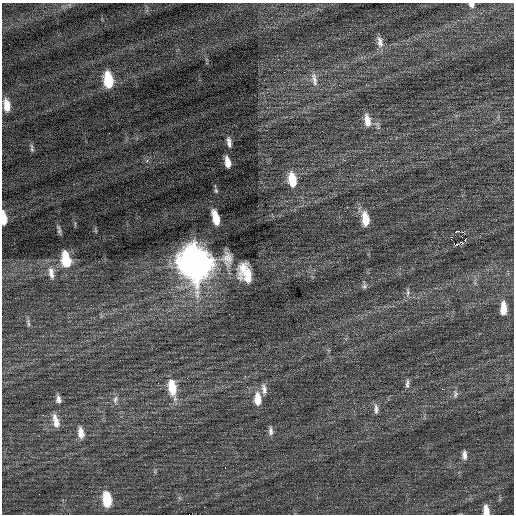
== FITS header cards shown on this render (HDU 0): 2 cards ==
NAXIS1  =                  512 / Axis length
NAXIS2  =                  512 / Axis length

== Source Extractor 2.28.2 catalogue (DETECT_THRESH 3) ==
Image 512 x 512 px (HDU 0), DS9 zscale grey, 1 PNG px = 1 image px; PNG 516 x 516 px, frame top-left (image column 1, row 512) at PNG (2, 3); no overlay
Background 0.151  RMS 0.74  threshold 2.22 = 3 sigma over >= 5 px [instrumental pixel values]
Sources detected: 49; all 49 listed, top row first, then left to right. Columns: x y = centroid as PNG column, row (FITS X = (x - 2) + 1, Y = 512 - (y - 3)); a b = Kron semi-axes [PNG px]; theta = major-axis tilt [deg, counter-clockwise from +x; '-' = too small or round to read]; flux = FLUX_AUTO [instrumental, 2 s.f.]
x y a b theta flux
471 5 6 5 - 180
380 42 17 8 -78 360
314 79 21 7 -78 380
108 80 13 7 -82 1800
7 105 12 6 -82 590
367 121 16 8 -79 510
229 142 13 5 -81 230
32 148 10 4 -79 110
147 160 5 4 - 110
227 162 10 5 -79 430
292 180 17 9 -81 1000
216 190 7 5 -63 79
4 218 12 5 -86 710
216 218 13 5 -74 810
365 219 16 8 -83 900
59 231 8 5 83 110
458 231 2 2 - 1100
461 236 2 2 - 34
451 237 2 2 - 140
465 240 3 3 - 66
456 245 4 2 - 130
66 259 15 8 -80 1600
227 259 21 14 -86 580
195 263 17 12 -77 75000
243 269 16 10 68 610
51 273 17 8 -82 400
248 276 15 10 -88 710
364 286 8 6 75 130
408 292 13 5 -89 170
503 309 15 7 89 700
229 314 2 2 - 45
28 323 13 3 -82 120
407 384 13 5 86 170
172 388 20 9 -80 1200
264 389 14 7 -79 270
442 389 2 2 - 98
455 394 11 7 84 180
58 399 10 6 -83 210
115 399 11 6 77 190
258 399 15 8 -88 730
376 409 14 6 -87 220
56 421 20 8 -76 510
270 431 12 6 88 200
81 433 14 7 -82 450
464 455 12 6 -87 240
225 468 2 2 - 66
107 500 14 7 -83 1600
204 507 3 2 - 40
486 510 10 6 -81 420
At the frame edge (FLAGS 8, measured only in part): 3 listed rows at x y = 471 5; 4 218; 486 510